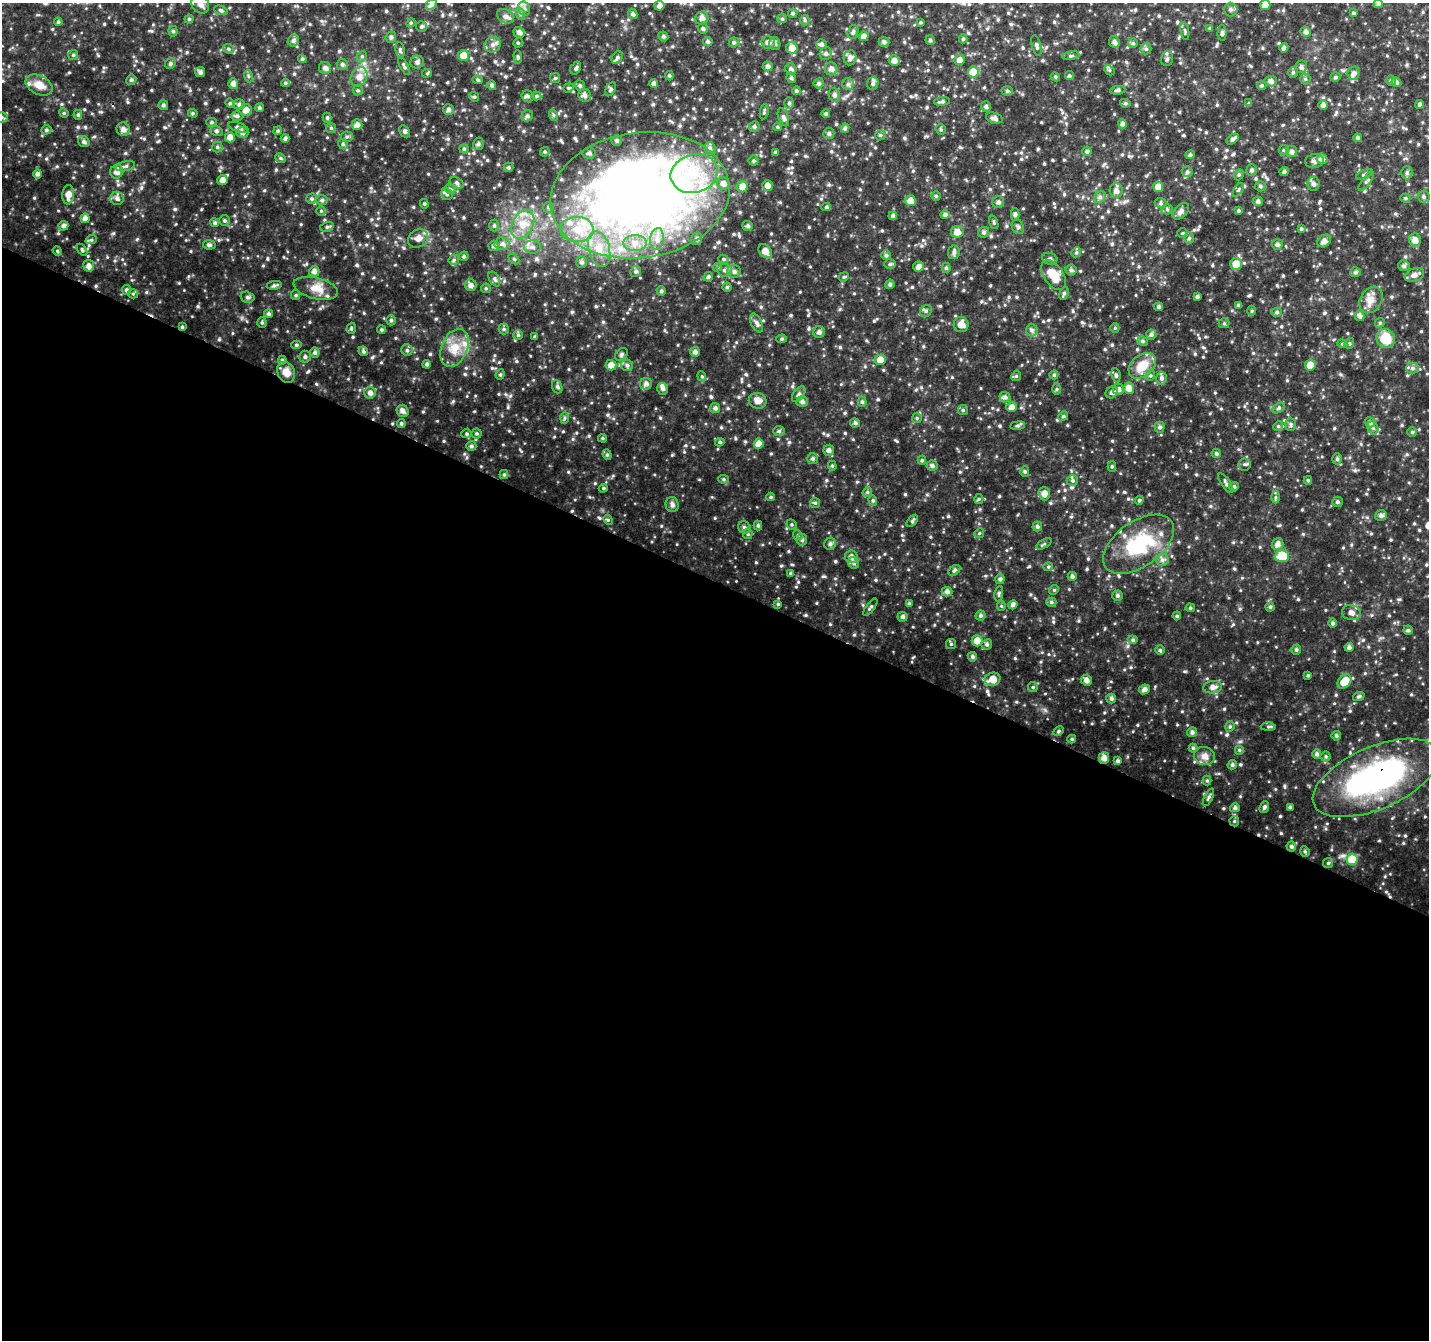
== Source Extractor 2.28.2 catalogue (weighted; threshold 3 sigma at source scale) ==
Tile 14 of 4 x 4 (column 2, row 4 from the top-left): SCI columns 1429-2855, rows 201-1538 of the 5717 x 5822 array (HDU 1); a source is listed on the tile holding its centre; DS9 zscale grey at full resolution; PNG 1431 x 1342 px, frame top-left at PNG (2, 3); each listed source drawn as its Kron ellipse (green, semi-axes under 4 px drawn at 4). Shown black and unused: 57% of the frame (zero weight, under 3 of 4 exposures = <1% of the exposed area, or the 3 px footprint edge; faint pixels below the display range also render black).
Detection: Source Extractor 2.28.2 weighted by HDU 2 'WHT'; one run over the whole footprint, this tile lists its part. Background 0.0853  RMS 0.007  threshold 0.0317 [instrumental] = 3 sigma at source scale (4.5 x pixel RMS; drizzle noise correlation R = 1.50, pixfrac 1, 0.0396/0.0396 arcsec/px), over >= 5 px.
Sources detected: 750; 1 inside a brighter object's white glare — neither listed nor drawn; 18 inside a brighter listed object's ellipse — not listed separately; of the other 731, all 500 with FLUX_AUTO >= 0.89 (the completeness limit of this list) listed and drawn (231 fainter detections not listed), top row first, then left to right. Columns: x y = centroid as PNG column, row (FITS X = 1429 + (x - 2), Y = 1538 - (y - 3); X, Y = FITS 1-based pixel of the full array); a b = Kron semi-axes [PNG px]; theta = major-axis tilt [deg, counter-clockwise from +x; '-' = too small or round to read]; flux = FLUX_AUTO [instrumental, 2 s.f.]
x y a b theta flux
200 4 10 8 -54 3.1
431 4 6 5 - 1.8
1378 4 5 4 - 1.4
1265 5 5 5 - 5
659 6 5 5 - 2.5
524 9 7 5 -68 2
1231 9 7 7 - 1.7
221 10 7 4 -20 1
793 13 5 4 - 1.2
1354 13 4 3 - 1
521 14 6 4 -70 1.2
633 14 5 4 - 1.6
505 16 9 6 -32 2.5
702 18 7 6 - 2.5
189 19 4 4 - 0.96
782 19 5 4 - 0.91
805 20 5 4 - 1.1
58 22 4 4 - 1.2
921 22 4 3 - 0.93
411 23 5 4 - 0.91
421 26 5 5 - 1.3
703 28 5 5 - 1.4
1210 28 4 4 - 1.1
173 31 5 4 - 1.2
1185 31 9 3 -79 0.92
519 32 5 5 - 2.7
853 32 7 5 72 1.8
1306 32 5 5 - 2.1
1222 33 7 4 88 1.6
663 36 5 4 - 1.4
864 36 5 4 - 3.1
391 37 6 5 - 1.5
963 39 4 4 - 1.3
930 40 5 4 - 1.4
293 41 6 5 - 1.8
708 42 5 4 - 1.2
734 42 5 5 - 1.3
768 42 6 6 - 3.4
884 42 5 5 - 1.7
1114 42 6 5 - 2.4
518 43 5 4 - 0.93
1133 43 5 5 - 1.2
775 44 6 5 - 1.9
821 44 5 5 - 1.9
493 45 8 7 - 2.8
1036 46 11 4 -75 1.5
792 48 6 5 - 6.3
1284 48 5 4 - 1.9
228 49 6 4 -24 1.1
1146 49 5 5 - 1.4
400 50 8 4 -82 1.2
826 53 6 6 - 1.8
73 55 5 5 - 1
463 55 5 5 - 6.7
362 56 5 4 - 1
1071 56 8 4 11 1.3
518 57 7 4 -87 1.1
617 57 7 5 52 1.3
850 58 7 6 - 2.4
302 59 4 4 - 1.1
1167 59 7 6 - 1.8
894 60 5 5 - 3.3
960 60 5 5 - 3.8
417 62 7 6 - 2.1
170 63 5 5 - 1.5
342 64 5 5 - 1.6
404 66 10 4 -62 1.5
767 66 5 5 - 1.8
1301 67 6 6 - 1.9
325 68 6 5 - 2.5
576 68 7 4 61 1.3
791 69 6 5 - 1.9
831 69 6 6 - 2.8
1109 70 6 4 -46 1.1
200 72 5 5 - 1.9
973 72 5 5 - 14
1293 72 5 4 - 1.2
427 73 5 4 - 0.89
1353 73 7 6 - 2.6
248 76 6 4 -71 0.97
669 76 4 4 - 1.1
1069 76 4 4 - 1.2
359 77 10 7 59 4.6
1055 77 5 4 - 0.96
1335 77 5 4 - 1.3
555 78 5 5 - 1
791 78 5 4 - 1.4
1305 79 5 5 - 1
131 80 5 5 - 1.4
478 80 5 4 - 0.92
1271 81 6 5 - 2.6
1391 81 5 4 - 1.3
1396 82 5 4 - 1.4
285 83 4 4 - 0.91
654 83 4 4 - 2.4
819 83 5 4 - 1.5
873 83 6 5 - 1.7
233 84 5 5 - 2.7
848 84 6 6 - 1.8
39 85 14 9 -26 6.5
492 85 5 4 - 1.8
1262 85 5 4 - 1
580 86 5 5 - 1.4
569 88 5 4 - 0.9
610 89 7 4 60 1.3
358 90 5 5 - 1
1118 90 8 4 9 1.5
796 91 4 4 - 1.2
1007 91 6 5 - 1.2
585 95 7 6 - 2
834 95 7 6 - 2
528 96 6 5 - 1.3
536 96 5 4 - 0.98
474 97 5 4 - 0.94
942 101 8 4 5 1.7
230 103 5 4 - 0.9
789 103 5 5 - 1.4
1125 103 5 4 - 1.1
1249 103 4 4 - 0.99
1420 104 4 4 - 1.3
163 105 5 5 - 1.5
239 105 6 5 - 1.9
1323 105 5 4 - 2.1
986 107 5 5 - 1.6
259 108 4 4 - 1.2
448 109 5 5 - 2
246 110 6 6 - 3.8
764 112 8 3 81 1.1
64 113 5 4 - 0.91
193 113 5 4 - 0.94
826 114 4 4 - 1.3
78 115 5 4 - 1.1
553 115 6 3 -71 0.91
237 116 6 4 1 1.4
527 116 6 5 - 1.7
2 117 6 5 - 1.1
783 117 9 5 -68 1.9
327 118 5 4 - 1.1
994 118 8 5 -18 2.3
212 122 5 4 - 1.1
1123 124 5 4 - 2.3
357 125 5 5 - 3
238 127 10 4 -21 2
754 127 5 5 - 1.3
777 127 4 3 - 0.89
331 128 5 5 - 1.1
845 128 4 4 - 1.6
123 129 7 6 - 3
941 129 5 5 - 0.98
46 130 5 4 - 1.3
216 131 6 5 - 1.3
278 131 4 4 - 0.97
404 131 6 4 -59 1.4
242 133 6 5 - 2.1
829 133 5 5 - 1.6
880 135 5 5 - 1.1
230 137 5 5 - 4.8
347 137 6 5 - 1.2
285 138 4 4 - 1.5
1358 138 4 4 - 1.5
1233 139 7 4 40 2.1
617 140 5 5 - 1.3
84 142 6 5 - 1.7
343 144 5 4 - 1.1
478 144 6 5 - 1.5
217 147 5 5 - 1.2
710 148 6 5 - 2.2
464 149 4 4 - 0.94
1284 150 5 5 - 1
1087 151 5 4 - 1.5
1292 151 5 5 - 2.1
545 152 5 4 - 0.98
775 152 4 4 - 0.91
589 153 6 5 - 1.8
1190 155 4 4 - 1.4
281 158 5 4 - 1
1322 159 5 5 - 3.2
754 161 5 5 - 1.2
1314 161 9 7 11 2.6
125 166 10 5 12 1.7
508 167 5 5 - 1.1
1252 170 5 5 - 1.5
117 172 7 6 - 3.8
1187 172 5 5 - 1.3
1284 172 4 4 - 1.6
1407 173 6 5 - 1.7
38 174 5 4 - 2.2
694 174 24 19 16 30
1364 174 9 4 26 1.3
1239 175 6 4 69 1
222 180 5 5 - 3.4
1366 181 11 4 53 1.5
457 183 7 5 -29 1.3
723 183 6 6 - 3.3
1313 184 7 6 - 2.3
767 185 5 5 - 3.5
1260 186 5 5 - 1.4
743 187 5 5 - 6.2
1158 187 5 5 - 6.3
450 189 6 4 -44 1
1116 190 7 6 - 3.3
1238 190 8 4 55 1.1
447 194 6 5 - 1.4
68 195 10 6 85 5.1
640 195 90 63 8 680
936 196 4 4 - 1
1100 197 7 5 45 1.6
1424 197 6 6 - 1.4
117 198 6 6 - 2.4
1405 198 5 4 - 0.96
312 199 5 5 - 1.1
322 200 6 5 - 1.3
911 201 5 5 - 6.2
1258 201 5 4 - 1.8
998 202 6 5 - 2.1
1161 203 6 5 - 1.2
424 204 5 4 - 0.91
548 207 5 5 - 1.1
826 207 5 4 - 0.98
1167 209 5 5 - 1.1
321 211 5 4 - 0.96
1181 211 10 6 46 2.9
1238 211 4 4 - 1.1
1015 214 6 4 -89 1.6
945 215 5 4 - 2
893 216 4 4 - 1.8
85 218 4 4 - 3.3
225 221 5 5 - 1.1
994 222 7 4 -72 1
215 223 4 4 - 1.3
523 224 15 10 63 9.3
494 225 6 5 - 1.1
63 226 5 4 - 2.1
748 226 5 5 - 1.5
327 227 7 4 16 1.1
1018 227 7 6 - 1.5
577 229 17 12 -2 14
1301 229 4 4 - 1.1
957 232 6 6 - 4.7
984 232 6 5 - 1.4
1183 233 5 4 - 0.94
418 238 10 8 35 4
1189 238 6 5 - 1.3
657 239 11 7 83 4.7
697 239 6 5 - 2.3
91 240 6 3 18 1
1415 240 6 6 - 4.2
1324 241 7 5 36 3.2
635 243 11 8 -1 5.9
502 244 7 6 - 2.4
1277 244 5 5 - 1.8
209 245 6 4 -11 1.6
494 246 5 5 - 1.9
532 247 8 6 -4 3
599 249 18 10 -75 11
82 250 7 3 -54 0.92
57 251 5 4 - 0.91
765 251 8 5 -49 5.3
954 252 7 6 - 1.8
1076 252 5 4 - 1
886 255 5 5 - 1.3
464 256 5 4 - 1.2
514 259 6 4 -45 0.96
723 259 5 4 - 1.1
1050 259 7 6 - 1.8
454 260 6 5 - 1.2
581 262 6 5 - 1.8
890 264 6 5 - 1.2
1236 264 6 6 - 5.2
89 266 6 5 - 3.1
1404 266 6 5 - 1.6
717 267 5 4 - 0.94
918 267 5 5 - 3
946 268 5 4 - 1.2
724 270 7 6 - 2.4
1071 270 5 5 - 1.3
314 271 5 5 - 2.7
636 271 5 5 - 1.6
734 271 7 6 - 2.5
1355 272 5 5 - 1.5
1053 275 17 9 -56 14
1414 275 10 6 20 3.5
708 277 5 4 - 1.4
844 277 5 4 - 0.9
494 279 8 5 -60 1.5
890 284 5 4 - 1.6
274 285 8 4 7 1.4
471 285 6 5 - 2.8
727 287 4 4 - 0.95
316 288 23 10 -14 8.6
486 288 5 4 - 0.9
127 290 5 4 - 1.5
661 291 4 4 - 1.1
1064 293 7 4 71 1.3
133 294 5 4 - 0.89
296 295 5 4 - 0.92
247 297 7 5 -15 1.5
1197 297 4 4 - 1.4
1371 300 14 10 57 6.8
1238 305 4 4 - 1.2
1159 307 4 4 - 1.5
926 311 6 5 - 1.4
1252 311 5 3 - 0.92
1277 312 5 4 - 1.3
269 314 4 4 - 1.5
1360 316 5 5 - 2.5
391 320 5 4 - 1.3
262 323 5 4 - 0.96
756 323 10 5 -65 2
1224 323 5 5 - 0.99
1380 323 5 4 - 1.1
961 324 8 7 - 5.5
182 327 4 3 - 0.96
351 328 6 4 71 0.95
1115 328 5 4 - 0.94
504 329 5 5 - 1.1
381 330 4 4 - 1.1
1032 330 6 6 - 1.5
819 332 6 5 - 2.3
518 335 5 5 - 1.2
1151 335 5 5 - 1.6
535 337 3 3 - 0.94
1386 338 10 9 - 14
782 339 5 4 - 1.1
1143 341 5 4 - 1.4
1349 343 5 4 - 1
1342 344 5 4 - 1
296 345 5 4 - 1.1
455 348 20 13 66 12
407 350 5 5 - 1.2
363 351 5 4 - 1.4
315 352 5 5 - 1.5
695 352 5 5 - 2.3
622 354 7 5 49 1.6
305 357 6 5 - 1.7
282 360 4 4 - 0.91
880 360 5 5 - 5.7
427 364 4 4 - 1.3
611 365 5 5 - 5.5
627 365 6 5 - 1.4
1310 365 5 5 - 5.2
1142 366 15 10 41 11
1413 368 6 5 - 1.8
286 372 11 8 -62 6.1
500 374 5 4 - 1.1
1054 375 4 4 - 1.4
1116 375 7 4 -82 1.4
1150 375 5 4 - 1
702 376 5 4 - 0.93
1016 376 5 4 - 0.89
1161 378 6 5 - 2.1
646 384 6 6 - 2.4
557 387 7 5 -69 1.3
1129 388 5 5 - 4.9
663 389 6 5 - 1.6
1057 389 6 4 88 0.96
1118 389 6 5 - 2.3
1112 392 6 5 - 2
370 393 6 6 - 2.7
799 394 9 5 53 1.9
1005 397 5 5 - 1.6
758 401 9 8 - 4.4
802 402 6 5 - 2.3
862 402 5 4 - 1.2
1011 407 5 5 - 3.4
715 408 5 5 - 2
1279 408 7 4 29 1.2
963 410 5 5 - 1.1
403 411 6 5 - 2.6
1063 416 5 4 - 1
564 418 6 4 88 0.98
917 418 5 5 - 0.91
1370 422 5 5 - 2.1
401 423 4 4 - 1.2
855 423 5 4 - 1.4
1291 424 6 5 - 1.3
1018 426 7 4 7 1.1
1278 426 5 4 - 0.99
1160 427 5 5 - 1.8
1373 428 7 5 -73 1.7
779 431 6 5 - 1.3
1412 432 5 5 - 0.95
477 433 5 5 - 1.1
467 434 5 4 - 1.1
603 438 4 4 - 0.89
720 442 4 4 - 1.2
759 444 5 5 - 5.7
471 446 5 5 - 1.6
829 450 5 5 - 2.5
1216 453 5 4 - 1.3
607 455 5 4 - 1.1
813 459 5 5 - 1.7
1337 459 5 5 - 1.3
922 460 4 4 - 0.97
1244 464 6 6 - 1.2
832 466 5 4 - 0.94
932 466 5 5 - 1.8
1112 466 5 4 - 1.1
1025 472 5 4 - 1.2
504 474 4 4 - 0.89
724 479 5 4 - 0.99
1308 480 4 4 - 1
1072 481 6 5 - 1.4
1226 483 11 4 -56 1.7
1234 487 5 4 - 1.4
603 488 4 4 - 0.93
867 492 5 4 - 1
1044 494 7 5 -87 4.2
771 497 4 4 - 0.92
1275 497 6 4 90 1.1
979 499 5 4 - 0.93
873 500 5 4 - 0.95
1139 500 5 4 - 0.96
1337 502 5 5 - 1.4
815 503 5 5 - 1.1
672 505 7 6 - 1.9
1381 516 6 5 - 1.9
608 520 5 4 - 0.93
912 521 7 4 49 1.2
792 524 5 4 - 1
758 525 5 4 - 1.3
1037 526 5 5 - 1.5
744 527 6 6 - 1.8
979 533 5 4 - 0.97
748 534 5 4 - 0.98
798 535 5 4 - 0.98
802 540 6 5 - 1.7
830 544 6 6 - 2
1044 544 8 3 29 1
1138 544 40 22 35 39
1278 544 6 5 - 3.1
1282 556 7 6 - 20
851 557 6 6 - 2.9
1162 560 6 6 - 2
854 563 6 5 - 1.8
1048 567 5 4 - 0.9
954 570 6 4 39 1.3
791 573 4 4 - 0.97
1072 576 4 4 - 1.7
1000 579 5 4 - 1.4
1054 590 5 4 - 0.89
947 592 5 4 - 2.3
999 594 8 4 81 1.2
1117 596 5 5 - 1.4
1051 602 5 4 - 1.2
778 604 4 4 - 1
909 604 4 4 - 1.3
1013 605 5 4 - 1.9
1001 606 5 4 - 0.9
870 607 10 3 53 1.3
1270 607 4 4 - 0.92
1190 608 5 4 - 0.98
1351 613 9 7 -10 3.3
980 616 5 4 - 1.5
1177 616 4 4 - 0.97
903 617 5 5 - 1.6
1333 623 4 4 - 1.4
1408 630 5 4 - 1.3
1133 640 5 4 - 1.3
977 641 6 5 - 6.2
951 644 5 5 - 1
987 644 5 5 - 1.5
1349 647 4 4 - 1.9
1160 650 5 4 - 0.96
1296 650 5 4 - 1.2
972 657 5 4 - 1.6
1308 675 4 4 - 0.93
993 679 8 6 19 8.9
1086 680 5 5 - 3.1
1344 681 8 6 47 11
1033 687 5 5 - 1
1213 687 9 6 8 3.7
1144 689 6 4 25 2.6
1359 696 6 4 19 1.1
1111 698 5 4 - 1.7
1230 727 5 4 - 1.1
1268 727 7 3 2 0.93
1058 731 5 4 - 1
1192 732 5 4 - 1.9
1336 736 5 4 - 1.3
1072 739 4 4 - 0.99
1193 748 4 4 - 1.2
1239 750 5 5 - 0.96
1317 754 5 4 - 1.7
1205 756 10 9 - 4.1
1326 756 5 5 - 1
1104 758 5 5 - 4.1
1118 761 4 4 - 1.5
1232 765 5 4 - 1.3
1376 778 67 31 24 140
1207 781 5 4 - 0.92
1208 797 9 4 65 1.4
1264 807 6 4 69 1.3
1290 807 4 3 - 1.1
1235 808 5 4 - 1.8
1234 821 5 5 - 0.95
1291 846 5 5 - 1.6
1305 851 5 4 - 1.1
1352 859 5 5 - 18
1328 863 5 5 - 1.1
Overlapping masked pixels (flux is a lower limit): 4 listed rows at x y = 640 195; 182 327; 1104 758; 1376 778
Isophote crosses this tile's border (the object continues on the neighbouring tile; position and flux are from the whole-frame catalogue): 6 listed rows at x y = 200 4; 431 4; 1378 4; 1265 5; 2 117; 1376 778
Unlisted compact peaks at least as high as the median listed source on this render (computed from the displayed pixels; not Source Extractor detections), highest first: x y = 1343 855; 113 233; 137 239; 34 198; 810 558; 453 401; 46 159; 381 351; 1403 843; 1185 671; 301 224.